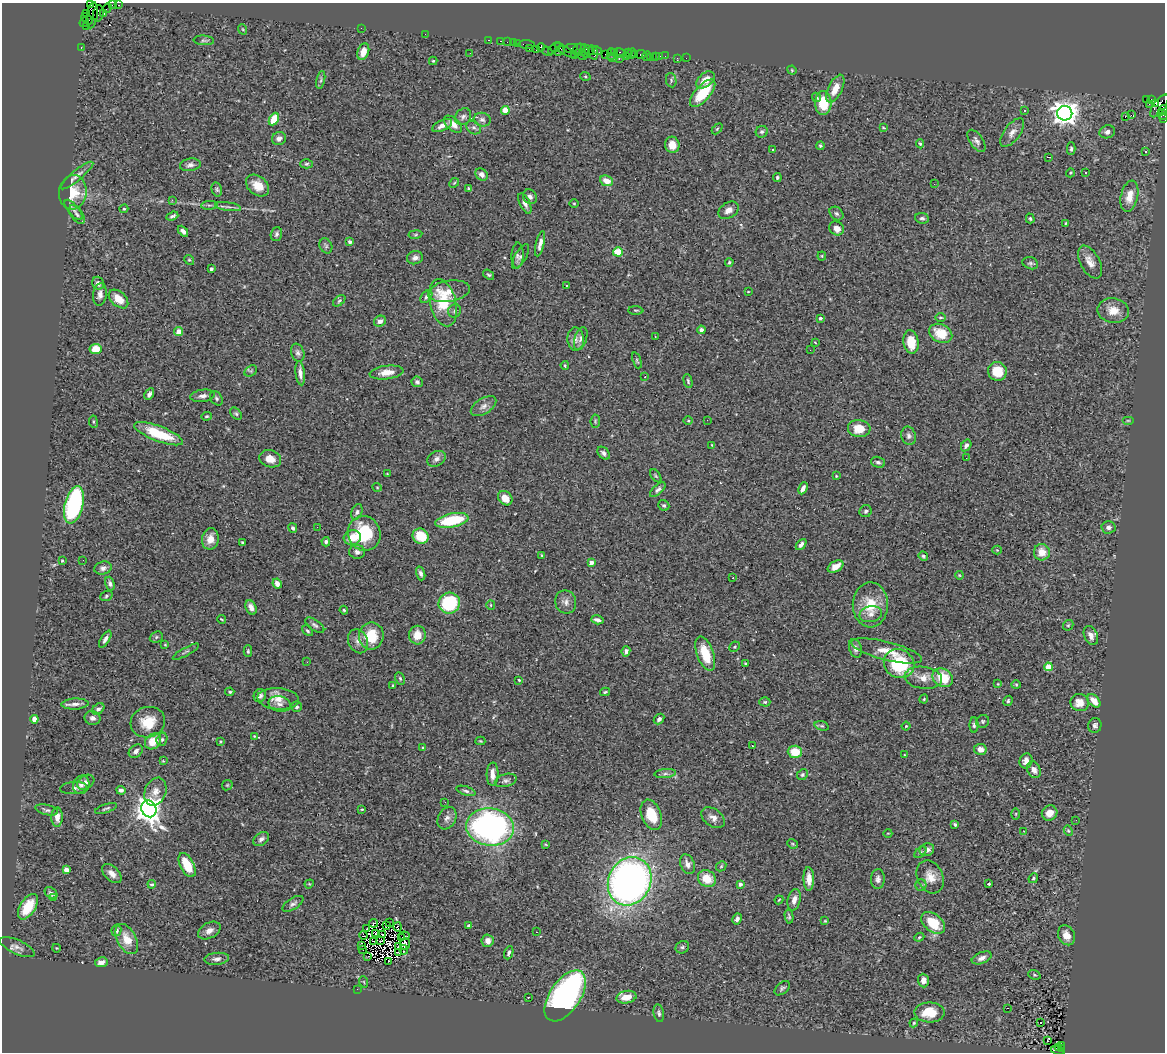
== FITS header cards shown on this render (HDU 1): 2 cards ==
NAXIS1  =                 1163
NAXIS2  =                 1050

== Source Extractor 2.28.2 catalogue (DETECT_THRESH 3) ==
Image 1163 x 1050 px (HDU 1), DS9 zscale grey, 1 PNG px = 1 image px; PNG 1167 x 1054 px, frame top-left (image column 1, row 1050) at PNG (2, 3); each listed source drawn as its Kron ellipse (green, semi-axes under 4 px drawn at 4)
Background 1.82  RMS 0.06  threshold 0.181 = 3 sigma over >= 5 px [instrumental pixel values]
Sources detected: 431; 3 with non-positive FLUX_AUTO (blend fragments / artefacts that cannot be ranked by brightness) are neither listed nor drawn; the other 428 listed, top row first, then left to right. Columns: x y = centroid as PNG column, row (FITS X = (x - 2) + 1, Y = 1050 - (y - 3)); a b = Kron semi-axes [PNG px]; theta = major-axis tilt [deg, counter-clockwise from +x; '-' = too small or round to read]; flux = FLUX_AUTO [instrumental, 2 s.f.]
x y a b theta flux
90 4 3 2 - 54
112 5 4 2 - 89
119 5 3 2 - 37
107 8 5 2 - 81
98 13 8 5 80 480
104 13 3 3 - 160
87 14 3 2 - 67
92 15 13 5 81 980
87 19 7 2 -44 230
84 22 5 3 - 89
86 26 3 2 - 34
361 28 2 2 - 17
242 29 5 3 - 3.9
425 34 2 2 - 5.7
204 40 10 5 -4 8.6
489 40 3 2 - 60
501 41 3 2 - 97
507 42 2 2 - 45
513 43 2 2 - 57
517 43 3 2 - 100
527 44 8 3 -4 200
541 47 4 4 - 390
81 48 3 2 - 57
554 48 8 2 42 140
571 48 7 4 8 210
529 49 3 2 - 100
579 49 6 5 - 390
536 50 3 3 - 180
588 50 7 3 -29 73
547 51 5 2 - 120
559 51 6 4 43 510
565 51 12 3 -32 450
597 51 5 3 - 180
363 52 8 5 71 43
582 52 3 2 - 270
593 52 7 3 -78 330
614 52 3 2 - 90
470 53 3 2 - 3.3
586 53 5 3 - 200
620 53 6 3 -32 190
628 53 3 2 - 93
605 54 2 2 - 110
611 54 5 2 - 130
631 54 6 3 59 180
635 54 3 2 - 77
641 54 5 3 - 120
574 55 2 2 - 54
582 55 5 3 - 470
626 56 3 2 - 98
647 56 5 2 - 43
660 56 2 2 - 22
665 56 2 2 - 17
650 57 2 2 - 18
655 57 3 3 - 170
613 58 5 2 - 71
677 58 3 2 - 20
686 58 2 2 - 7.5
619 59 3 2 - 250
433 61 4 4 - 4.9
792 70 5 4 - 3.7
585 76 5 3 - 3.9
321 80 9 4 77 7.8
671 80 7 5 -80 8
705 80 11 6 39 49
835 89 15 7 64 49
703 93 17 7 49 130
816 97 5 4 - 7.8
1146 99 4 3 - 440
1151 100 3 3 - 42
823 103 12 8 -90 130
1156 103 4 3 - 460
1149 104 2 2 - 21
1159 106 13 6 54 860
505 110 4 4 - 86
1024 110 3 3 - 3.7
1163 110 5 3 - 540
1065 113 7 7 - 3800
1131 115 2 2 - 1900
1162 115 5 4 - 210
1125 116 3 2 - 4.4
463 117 9 7 48 13
1163 118 3 2 - 60
274 119 7 4 64 86
482 120 8 6 -16 12
453 124 11 6 -41 34
442 125 11 5 25 22
474 127 8 6 -34 11
883 128 4 2 - 3.8
717 129 6 4 45 5.1
762 132 6 5 - 9.4
1107 132 8 6 18 17
1012 133 17 8 52 28
279 139 7 6 - 18
976 141 13 6 -55 16
920 144 5 4 - 7.3
672 145 8 7 - 44
820 146 4 4 - 6.7
773 149 3 3 - 16
1071 149 6 4 89 6.9
1146 152 3 2 - 4.8
1049 157 3 2 - 6.9
306 164 6 4 2 6.9
190 165 10 6 8 17
1085 172 3 3 - 7.2
1070 173 5 3 - 3.9
77 175 21 5 39 22
482 175 7 5 -45 20
777 177 4 4 - 6.7
607 181 6 5 - 41
454 183 5 4 - 5.2
934 184 3 2 - 3.3
258 185 13 9 -38 56
217 189 7 5 -76 7.6
468 189 4 3 - 6.2
73 192 17 14 83 100
1129 196 16 8 77 54
530 197 8 6 -53 13
172 200 2 2 - 44
525 203 11 5 -65 18
574 203 5 3 - 3.7
209 205 8 3 4 7.5
228 207 13 3 -7 12
124 209 4 3 - 4.7
73 210 12 5 -50 17
728 210 11 7 32 25
836 214 8 6 -43 9.3
77 215 11 5 -54 14
172 216 6 3 20 8.5
922 218 7 5 -7 9.2
1030 218 5 3 - 5.3
1065 223 3 3 - 3.8
837 228 7 6 - 28
183 231 6 4 -47 15
276 234 7 5 73 10
415 234 7 3 9 4.8
350 242 4 3 - 11
540 244 13 4 76 20
326 246 8 6 -64 8.9
618 252 5 4 - 160
517 255 13 6 88 13
521 256 14 5 59 11
822 256 4 4 - 3.9
415 258 8 6 12 16
189 260 5 4 - 5.1
729 262 4 3 - 5
1090 262 18 9 -61 38
1030 263 8 6 -18 8.4
211 269 3 3 - 10
489 275 6 4 -37 6.8
98 283 6 5 - 18
566 285 3 2 - 9.7
449 291 21 10 9 49
748 292 3 2 - 2.8
100 294 11 7 83 20
426 297 7 5 51 9.1
118 299 11 7 -42 52
339 301 7 4 41 7.4
443 303 24 13 -75 170
636 310 7 3 0 5.4
455 311 7 6 - 10
1113 311 16 12 -10 55
941 317 5 3 - 4.7
820 318 4 4 - 9.6
380 321 6 5 - 18
701 330 4 4 - 15
179 331 4 4 - 46
941 333 12 9 -26 91
655 336 2 2 - 2.8
581 338 12 6 72 14
576 339 11 8 -86 24
815 342 4 2 - 2.6
911 342 12 7 -81 83
96 349 6 5 - 73
810 350 2 2 - 2.4
298 353 9 6 -70 13
637 360 8 4 -69 5.7
565 365 4 3 - 4.5
251 371 7 5 35 7.4
997 371 9 9 - 89
387 372 17 6 7 43
300 373 12 4 -84 22
645 377 3 3 - 8.6
688 381 7 4 -76 7.1
417 382 6 5 - 10
149 394 6 4 61 15
202 396 12 6 8 17
216 398 8 5 -55 8.7
483 406 14 7 32 24
236 414 7 5 -48 7.3
206 416 5 4 - 4.9
707 420 2 2 - 4.6
1128 420 6 4 0 4.8
595 421 7 4 84 6.1
688 421 4 3 - 4
93 422 6 3 -82 5.1
859 428 11 8 -5 79
159 434 26 7 -21 160
909 436 9 7 -72 15
712 445 4 3 - 3.5
966 445 6 4 56 12
604 453 7 5 -46 12
966 458 2 2 - 4
270 459 11 8 -18 42
436 459 10 7 30 18
878 462 7 5 -18 11
387 474 2 2 - 2.7
656 476 7 4 -55 5.3
836 476 3 3 - 3.5
377 487 4 3 - 3
803 488 6 3 66 19
658 490 9 4 44 11
505 498 8 6 -43 45
74 505 19 9 76 580
664 505 6 5 - 8
866 511 6 6 - 8.4
357 512 8 5 68 9.7
452 520 17 7 11 200
317 527 2 2 - 71
1108 527 7 6 - 16
293 528 5 4 - 8.2
364 533 17 16 - 190
421 536 8 7 - 110
352 538 9 7 15 53
210 539 11 8 79 41
242 542 3 3 - 6.6
326 542 4 4 - 10
801 544 6 4 49 16
997 550 4 4 - 4.2
357 552 8 7 - 16
1042 552 8 8 - 50
542 555 4 3 - 4.9
923 556 5 4 - 6.8
83 560 2 2 - 3.9
62 561 3 3 - 4
591 562 4 4 - 26
836 567 8 5 30 44
103 568 9 6 15 15
421 573 7 4 -72 12
959 575 4 3 - 3.3
733 578 2 2 - 2.5
277 583 5 4 - 23
110 584 7 4 -73 10
106 596 6 5 - 6.7
566 602 12 10 -70 23
449 603 11 10 - 290
491 605 5 4 - 4.8
870 605 22 17 88 110
251 607 7 5 -65 22
344 610 4 3 - 4.6
871 614 11 8 13 23
221 619 4 2 - 3.4
597 620 6 4 -16 14
315 625 11 5 -36 11
1068 625 6 4 42 5.4
307 631 6 4 -44 6.6
417 635 9 8 - 49
371 636 13 12 - 110
1091 636 10 6 -66 24
156 637 7 5 24 6.8
105 639 9 4 59 15
358 641 12 9 -66 24
165 645 3 3 - 3.5
735 647 5 4 - 5.3
855 648 10 6 -73 18
248 651 6 4 -90 5.7
626 651 5 4 - 14
887 651 36 9 -14 67
186 652 15 3 29 7.6
705 654 18 8 -70 97
307 662 2 2 - 2
745 664 3 3 - 5.5
899 664 16 14 -31 270
1048 667 4 4 - 94
400 678 6 4 -64 6
923 678 19 11 -6 52
943 678 11 9 -33 100
519 680 3 2 - 3.7
998 684 3 3 - 3.4
393 685 3 2 - 3.3
1016 685 4 4 - 4.5
230 692 4 3 - 5.5
605 692 5 3 - 5.4
260 696 7 6 - 13
278 699 21 10 -4 53
924 699 4 3 - 4.3
1008 701 5 4 - 6.2
1094 701 8 5 -47 51
765 702 5 4 - 5.9
1080 703 9 8 - 52
75 704 13 5 3 19
279 704 11 7 -13 20
297 707 5 5 - 8.1
98 709 7 5 40 10
92 718 8 7 - 15
34 719 4 4 - 53
659 719 6 4 47 11
983 721 7 6 - 7.6
148 722 17 15 17 88
974 725 8 4 90 9.6
1095 725 7 6 - 12
822 726 7 4 -17 6.4
906 726 4 3 - 3.5
254 736 4 4 - 3.6
162 739 7 5 74 8.8
153 741 9 7 42 60
220 741 3 2 - 4.3
480 741 5 4 - 3.7
752 746 3 2 - 7.7
423 747 4 3 - 3.6
980 749 6 5 - 22
136 751 8 6 40 16
795 752 7 6 - 83
904 755 3 2 - 2.6
163 761 4 4 - 3.4
1026 761 7 6 - 22
1034 770 9 6 -64 23
492 774 12 6 87 30
665 774 11 4 4 11
802 775 6 5 - 6.6
506 780 11 6 15 14
86 782 9 6 30 18
81 785 9 8 - 19
227 785 6 4 45 4.8
74 788 13 6 4 14
121 790 4 4 - 11
466 791 10 4 -18 10
155 792 14 10 67 34
445 802 3 2 - 10
106 808 11 4 19 8.6
149 809 8 7 - 4300
362 809 4 2 - 3
47 810 11 5 -13 11
1050 813 8 7 - 38
1016 814 5 3 - 3.8
651 815 16 9 -68 110
57 817 9 5 90 33
447 818 12 8 61 23
713 818 13 8 -35 24
1076 820 2 2 - 6.7
955 824 4 3 - 8.4
490 827 24 19 -7 1200
1024 831 3 3 - 3.3
1068 831 5 4 - 5.1
888 833 4 2 - 2.9
261 839 9 6 35 15
793 844 5 4 - 4.9
546 845 3 2 - 2.8
927 850 7 6 - 21
920 852 7 4 42 7.8
687 864 10 7 -68 24
187 865 13 6 -62 94
721 866 6 4 46 5.2
66 870 4 4 - 36
112 873 12 7 -44 28
930 877 17 13 -65 52
1033 878 5 4 - 6.5
707 879 9 8 - 78
809 879 12 5 -88 32
878 879 10 7 87 16
630 881 25 21 64 2200
152 884 4 3 - 15
309 884 5 4 - 3.6
740 884 4 4 - 14
989 884 3 3 - 11
921 885 5 5 - 7.3
51 893 7 5 -37 13
53 898 4 2 - 41
779 900 4 3 - 3.4
794 900 11 6 76 25
293 904 12 5 32 13
28 907 14 7 57 110
789 916 7 3 -80 6.3
737 919 6 4 62 14
825 921 4 3 - 3.5
373 923 4 2 - 6
389 923 4 2 - 2.9
933 923 13 8 -39 120
386 925 4 2 - 2.1
469 925 4 3 - 6.4
398 927 4 2 - 3.6
367 928 2 2 - 3.3
116 930 6 5 - 10
209 931 12 8 28 25
537 932 2 2 - 2.1
376 933 4 2 - 4
364 935 4 2 - 8
383 935 4 2 - 4.8
1066 935 10 8 -63 40
404 936 5 2 - 2
402 937 3 2 - 1.4
919 937 5 4 - 5
127 939 16 9 -61 64
380 941 4 2 - 3.8
487 941 6 6 - 21
374 942 3 2 - 1.5
405 944 5 5 - 11
362 945 2 2 - 6
398 946 3 2 - 5.1
17 947 19 7 -24 21
682 947 7 6 - 9.1
56 948 4 3 - 2.9
362 949 4 2 - 4.6
404 950 4 2 - 4.8
398 952 3 2 - 4
509 953 7 4 68 7.6
368 956 2 2 - 3.7
982 958 10 5 22 20
217 959 12 6 6 15
389 961 2 2 - 2.9
101 962 6 5 - 23
1034 975 6 4 -19 5.7
923 980 7 5 -87 26
364 982 6 3 -71 3.2
782 988 9 5 40 9.5
357 989 3 2 - 7.3
565 996 29 15 56 1200
528 997 3 2 - 4
626 997 10 6 11 53
1008 1008 3 2 - 4.4
929 1012 15 10 -1 100
659 1013 9 5 -80 9.5
914 1023 4 4 - 5.4
1040 1023 3 3 - 59
1048 1041 4 2 - 5
1061 1045 3 2 - 270
1058 1048 3 2 - 150
1061 1049 4 2 - 110
1058 1051 7 3 -15 360
At the frame edge (FLAGS 8, measured only in part): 4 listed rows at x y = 90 4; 1163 110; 1163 118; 1058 1051
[3 non-positive-flux detections neither listed nor drawn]